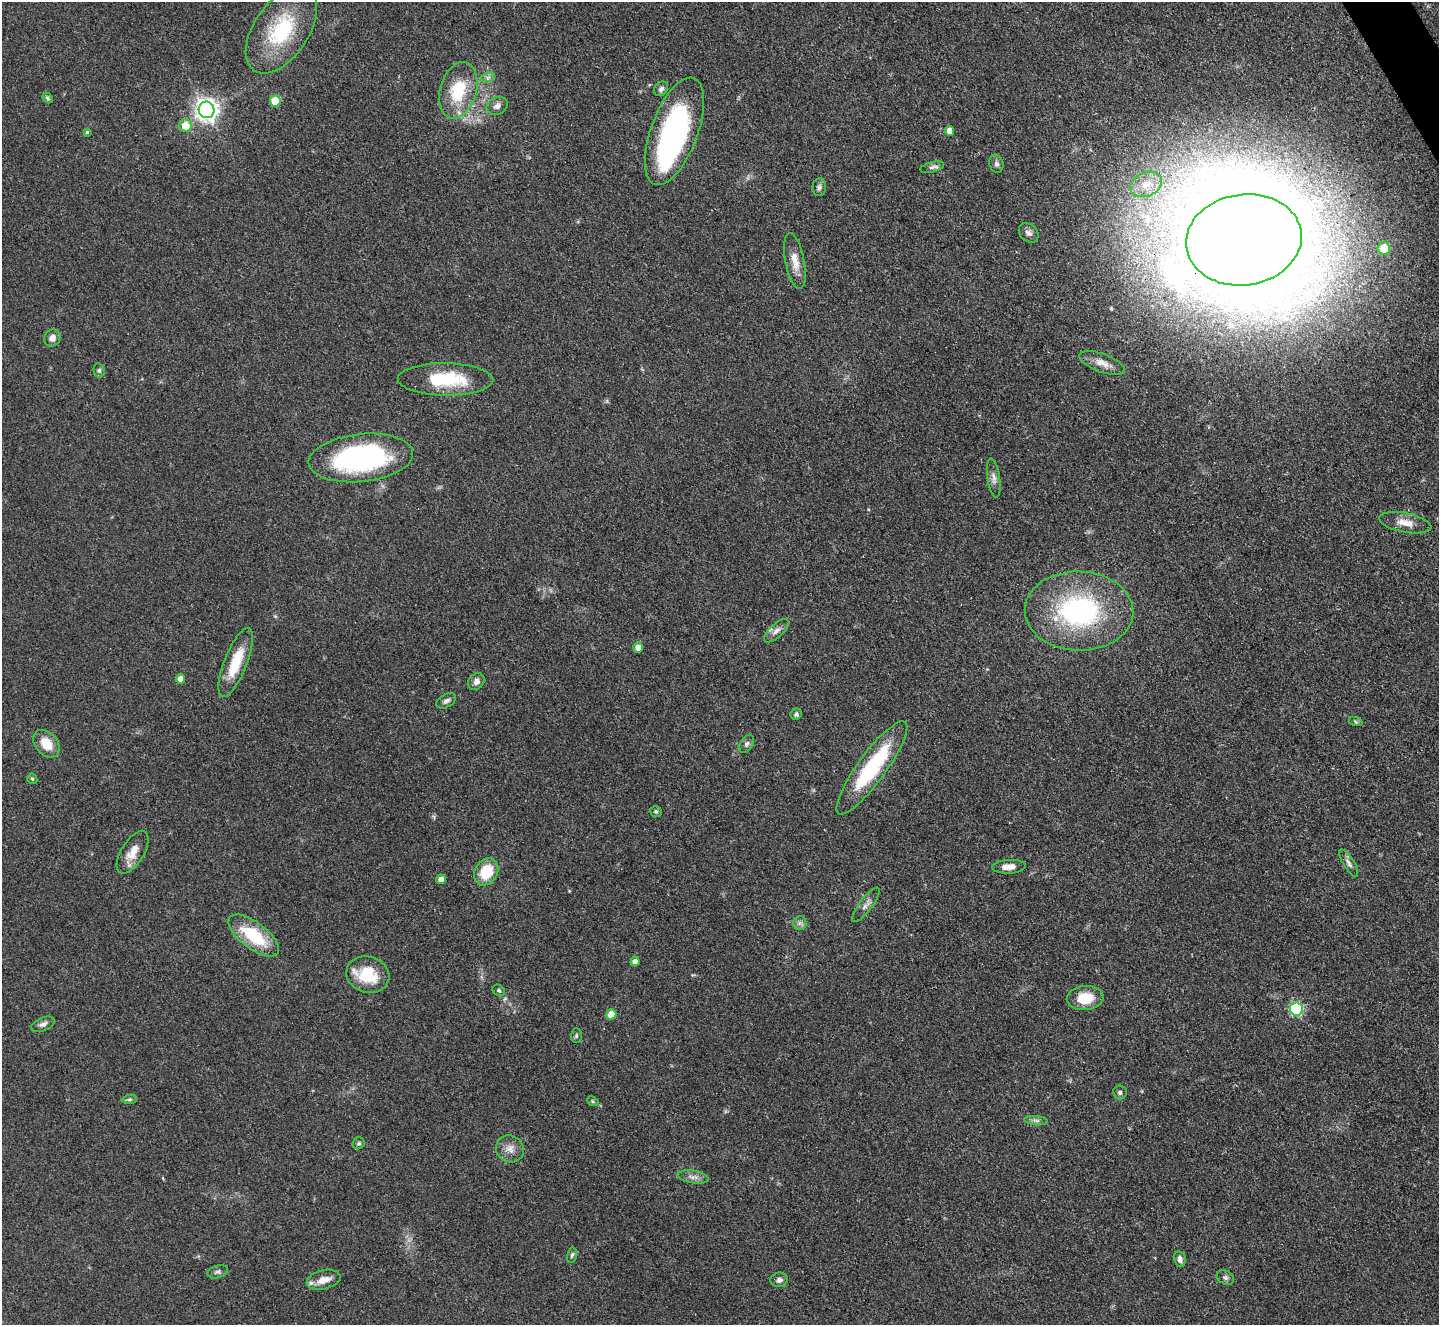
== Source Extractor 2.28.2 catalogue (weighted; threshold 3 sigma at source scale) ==
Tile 10 of 4 x 4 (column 2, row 3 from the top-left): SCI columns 1440-2876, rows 1616-2938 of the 5752 x 5743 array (HDU 1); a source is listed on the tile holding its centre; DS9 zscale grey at full resolution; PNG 1441 x 1327 px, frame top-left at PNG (2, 2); each listed source drawn as its Kron ellipse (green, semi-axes under 4 px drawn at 4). Shown black and unused: <1% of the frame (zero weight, under 3 of 4 exposures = <1% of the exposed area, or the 3 px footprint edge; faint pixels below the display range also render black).
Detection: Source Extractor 2.28.2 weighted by HDU 2 'WHT'; one run over the whole footprint, this tile lists its part. Background 0.0851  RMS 0.0062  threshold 0.028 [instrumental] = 3 sigma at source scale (4.5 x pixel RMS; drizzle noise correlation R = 1.50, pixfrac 1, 0.05/0.05 arcsec/px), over >= 5 px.
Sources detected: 72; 1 inside a brighter object's white glare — neither listed nor drawn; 1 inside a brighter listed object's ellipse — not listed separately; the other 70 listed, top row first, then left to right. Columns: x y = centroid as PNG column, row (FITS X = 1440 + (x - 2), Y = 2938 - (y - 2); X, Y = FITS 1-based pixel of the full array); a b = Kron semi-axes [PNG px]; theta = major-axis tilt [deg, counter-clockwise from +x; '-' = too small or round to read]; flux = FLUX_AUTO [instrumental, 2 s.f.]
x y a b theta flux
281 30 49 27 56 47
488 77 7 4 19 1.5
661 89 8 6 47 2
458 90 29 18 73 28
48 98 6 4 -49 1.2
275 101 5 5 - 21
497 106 11 8 28 3.1
207 110 8 8 - 420
185 126 6 6 - 12
674 131 57 23 69 130
949 131 5 4 - 6.5
87 132 4 4 - 0.92
996 164 9 7 -76 1.9
932 167 12 5 15 2
1146 184 16 12 23 11
819 187 9 7 84 1.9
1029 233 11 8 -44 2.8
1244 240 58 45 8 4300
1384 248 6 6 - 14
795 261 28 9 -79 7.9
52 338 9 8 - 3.7
1102 363 24 9 -20 7
99 370 7 5 -77 1.4
445 379 48 16 -1 36
361 458 52 24 6 120
994 478 19 6 -82 3.4
1405 523 26 9 -11 7.3
1079 611 54 39 -2 100
776 631 15 6 42 3.7
638 647 5 5 - 5.1
236 663 37 11 68 22
180 679 4 4 - 4.9
476 681 9 7 51 3.2
446 701 10 6 30 2.3
796 714 6 5 - 1.5
1356 722 7 4 -19 0.97
46 744 15 11 -50 11
747 744 10 6 60 1.7
872 768 57 14 54 54
32 779 5 5 - 0.83
656 811 6 5 - 1.1
133 852 24 11 58 8.9
1349 863 16 5 -58 2.7
1009 867 17 7 3 6
486 872 14 11 60 19
441 879 5 5 - 3.4
866 905 21 6 53 3.8
800 923 7 6 - 1.9
254 935 30 13 -37 32
635 961 5 4 - 2.8
368 975 22 18 -18 23
499 990 7 5 -38 1.2
1085 998 18 12 6 15
1296 1009 6 6 - 76
611 1014 5 5 - 10
43 1024 12 6 22 2.5
576 1036 7 5 89 1.1
1120 1092 7 7 - 1.7
129 1099 7 4 6 1.1
593 1101 6 4 -23 0.88
1036 1121 12 4 -5 1.9
359 1143 6 5 - 1.2
510 1149 14 13 - 5.9
693 1177 15 6 -8 3.4
572 1255 7 5 78 1.3
1180 1259 8 5 -78 2.8
218 1272 10 6 16 1.7
1225 1277 9 6 -31 2.1
324 1280 17 9 14 7.6
779 1280 9 7 9 2.3
Overlapping masked pixels (flux is a lower limit): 2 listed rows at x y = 1244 240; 1079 611